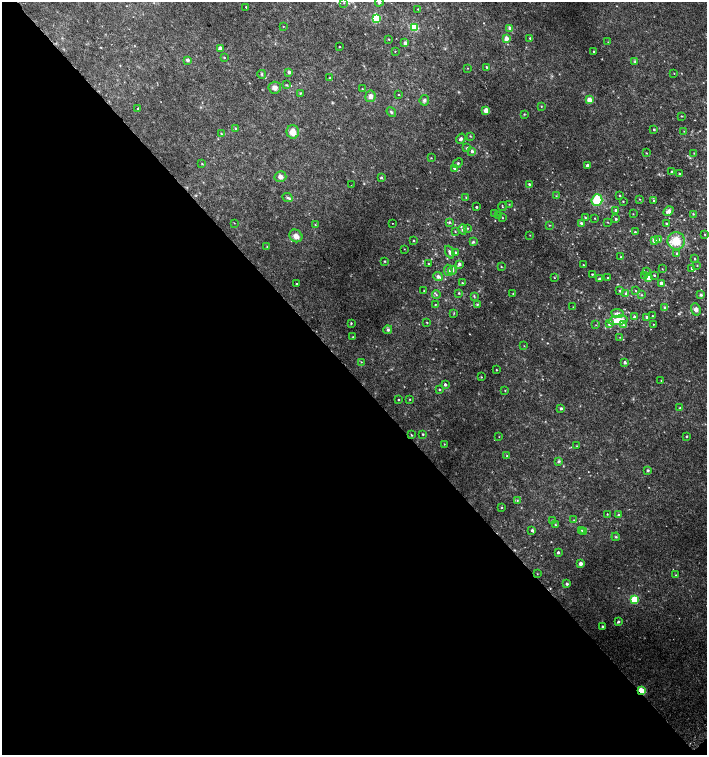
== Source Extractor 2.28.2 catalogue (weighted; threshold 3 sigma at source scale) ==
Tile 14 of 4 x 4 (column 2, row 4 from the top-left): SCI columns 1590-2998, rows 35-1540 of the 6060 x 6084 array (HDU 1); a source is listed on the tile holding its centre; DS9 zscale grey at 2 x 2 block average (1 PNG px = mean of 2 x 2 image px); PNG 709 x 757 px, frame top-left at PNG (2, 2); each listed source drawn as its Kron ellipse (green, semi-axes under 4 px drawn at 4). Shown black and unused: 50% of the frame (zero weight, under 2 of 3 exposures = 2% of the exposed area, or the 3 px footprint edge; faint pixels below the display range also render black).
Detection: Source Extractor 2.28.2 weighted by HDU 2 'WHT'; one run over the whole footprint, this tile lists its part. Background 0.0239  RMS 0.0055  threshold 0.0246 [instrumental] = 3 sigma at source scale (4.5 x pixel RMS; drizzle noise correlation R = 1.50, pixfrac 1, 0.0396/0.0396 arcsec/px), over >= 5 px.
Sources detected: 211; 1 too faint to see at this stretch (2 x 2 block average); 2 cosmic-ray / hot-pixel residue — neither listed nor drawn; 4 inside a brighter listed object's ellipse — not listed separately; the other 204 listed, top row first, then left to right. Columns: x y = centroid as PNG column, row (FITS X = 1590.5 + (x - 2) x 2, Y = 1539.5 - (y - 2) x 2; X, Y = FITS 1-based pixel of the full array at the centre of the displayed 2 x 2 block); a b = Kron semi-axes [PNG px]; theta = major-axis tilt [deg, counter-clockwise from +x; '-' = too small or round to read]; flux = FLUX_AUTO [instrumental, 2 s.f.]
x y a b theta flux
379 2 4 4 - 1.9
344 3 2 2 - 0.73
246 7 2 2 - 1.1
418 9 2 2 - 0.58
376 18 3 3 - 77
283 26 2 2 - 0.49
414 27 4 3 - 66
510 28 3 3 - 5.4
507 38 3 3 - 9.9
530 38 3 2 - 1.3
389 39 3 2 - 0.68
608 42 2 2 - 0.45
405 43 3 2 - 6.6
340 47 2 2 - 1.9
220 48 2 2 - 12
395 51 2 2 - 0.46
594 51 2 2 - 1.1
224 57 2 2 - 0.79
187 60 3 3 - 2.5
635 61 4 3 - 1.4
486 67 2 2 - 1.1
468 68 3 2 - 0.49
289 72 2 2 - 5.6
674 73 2 2 - 0.45
262 74 4 3 - 1.3
330 78 3 3 - 1.3
287 85 3 3 - 1
275 88 6 6 - 5.4
362 89 2 2 - 0.67
300 93 3 2 - 0.85
399 95 2 2 - 0.72
370 96 6 5 - 5.1
424 100 5 4 - 2.6
589 100 3 2 - 21
541 106 3 2 - 0.72
138 109 2 2 - 1.5
486 110 2 2 - 23
391 112 5 3 - 1.7
524 114 3 2 - 0.78
681 116 2 2 - 0.71
236 129 3 2 - 1.9
654 129 2 2 - 1.3
684 131 3 2 - 0.51
293 132 7 6 - 14
221 134 3 2 - 0.94
470 136 3 2 - 0.82
461 139 5 3 - 3.4
467 148 4 3 - 1.1
472 151 3 3 - 4.3
646 153 3 2 - 0.62
694 153 3 2 - 0.7
431 158 3 2 - 0.73
458 163 5 3 - 1.8
202 164 3 2 - 0.73
587 165 2 2 - 5.7
454 168 4 3 - 1.6
671 171 2 2 - 0.93
679 174 2 2 - 1.3
280 177 6 5 - 4.9
381 177 3 3 - 1.9
529 184 3 2 - 1.4
351 185 2 2 - 0.55
556 196 2 2 - 0.6
620 196 2 2 - 0.79
466 197 3 2 - 0.73
288 198 5 4 - 2.3
640 199 2 2 - 0.64
597 200 6 5 - 41
623 201 2 2 - 0.68
654 201 3 3 - 1.2
509 204 2 2 - 0.57
476 207 2 2 - 1.5
502 207 4 2 - 0.79
616 210 2 2 - 2
668 211 5 3 - 5.8
494 214 3 3 - 1.2
633 214 2 2 - 0.53
693 214 3 3 - 0.94
499 215 2 2 - 0.64
585 217 3 2 - 0.86
502 218 2 2 - 0.71
595 218 2 2 - 0.66
616 219 2 2 - 1.7
449 222 4 3 - 1.3
607 222 2 2 - 0.51
234 223 2 2 - 0.49
392 223 2 2 - 0.73
581 223 3 3 - 2
666 223 3 2 - 1.1
315 225 3 2 - 0.89
549 225 2 2 - 0.64
467 228 4 3 - 1.4
463 229 5 4 - 2.3
455 231 3 2 - 0.77
635 232 2 2 - 0.93
705 234 3 2 - 0.61
530 235 2 2 - 0.53
296 236 7 6 - 8.4
658 239 3 3 - 2.1
654 240 4 3 - 6.8
414 241 2 2 - 1.1
676 241 9 8 - 23
473 242 3 3 - 2
267 247 3 2 - 0.77
404 249 2 2 - 0.4
450 252 7 3 -67 3.8
455 253 3 3 - 2.1
677 253 3 3 - 1.5
621 257 2 2 - 0.79
695 259 3 2 - 1.2
385 261 3 3 - 0.87
428 264 2 2 - 0.66
459 264 3 2 - 3.9
583 265 2 2 - 0.69
697 266 2 2 - 0.59
501 267 2 2 - 0.82
692 268 2 2 - 1.4
662 269 2 2 - 0.45
448 270 6 4 -82 2.5
452 270 4 3 - 2
646 272 3 2 - 0.87
592 274 4 2 - 1.1
654 275 2 2 - 1
644 276 3 2 - 1
438 277 5 3 - 6
554 278 2 2 - 0.59
608 278 2 2 - 0.68
648 278 3 2 - 8.8
599 279 3 2 - 1.7
462 283 2 2 - 0.91
661 283 3 2 - 3.1
296 284 2 2 - 1.5
424 291 2 2 - 0.6
620 291 4 3 - 1.5
635 291 3 2 - 0.63
459 293 2 2 - 1.1
513 293 2 2 - 0.44
626 293 4 3 - 2.2
436 294 4 3 - 1.7
642 295 3 2 - 1.1
701 295 4 4 - 1.8
474 296 4 3 - 1.4
477 304 3 3 - 1.2
435 305 3 2 - 0.83
573 307 2 2 - 0.48
665 308 4 4 - 1.7
696 309 6 5 - 4.7
454 313 4 2 - 0.79
618 313 6 3 -5 3.2
652 316 2 2 - 1.2
634 317 3 3 - 2.9
647 317 2 2 - 2.7
618 320 9 4 8 29
427 322 2 2 - 0.9
351 323 3 2 - 1.1
609 324 3 3 - 6
653 324 2 2 - 0.49
596 325 3 2 - 0.65
623 325 4 3 - 2.1
388 330 4 4 - 2.1
353 337 2 2 - 0.57
620 337 2 2 - 0.36
524 346 2 2 - 0.52
361 362 3 2 - 0.71
625 363 2 2 - 4.1
496 370 2 2 - 0.96
481 377 2 2 - 0.81
661 380 2 2 - 0.53
445 384 3 2 - 3.3
439 389 3 2 - 1
505 391 3 2 - 0.63
410 399 3 2 - 0.6
398 400 2 2 - 0.88
561 408 3 3 - 2
680 408 3 3 - 0.94
423 434 2 2 - 1.2
411 435 3 2 - 1
687 436 2 2 - 1.5
499 437 3 2 - 0.48
444 444 3 2 - 0.66
577 446 3 2 - 0.8
507 456 3 2 - 0.56
559 461 4 3 - 1.6
648 470 4 3 - 1.2
517 500 3 3 - 0.97
501 508 2 2 - 1.1
607 514 2 2 - 0.75
618 515 3 3 - 2.2
574 520 2 2 - 0.58
553 521 4 4 - 1.8
555 525 3 3 - 1.4
532 530 3 2 - 2.2
582 530 3 2 - 0.98
584 532 3 2 - 0.71
616 537 4 3 - 1.3
558 552 2 2 - 3.1
580 564 2 2 - 8.8
537 574 2 2 - 0.53
676 575 3 2 - 0.74
567 584 3 3 - 2.7
634 599 3 3 - 59
618 622 3 2 - 1.9
602 626 2 2 - 1.7
641 691 3 2 - 59
Overlapping masked pixels (flux is a lower limit): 1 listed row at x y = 641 691
Isophote crosses this tile's border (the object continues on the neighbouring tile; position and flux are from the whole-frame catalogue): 1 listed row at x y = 379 2
Diffuse or blended objects may show on this block-average render without a row.